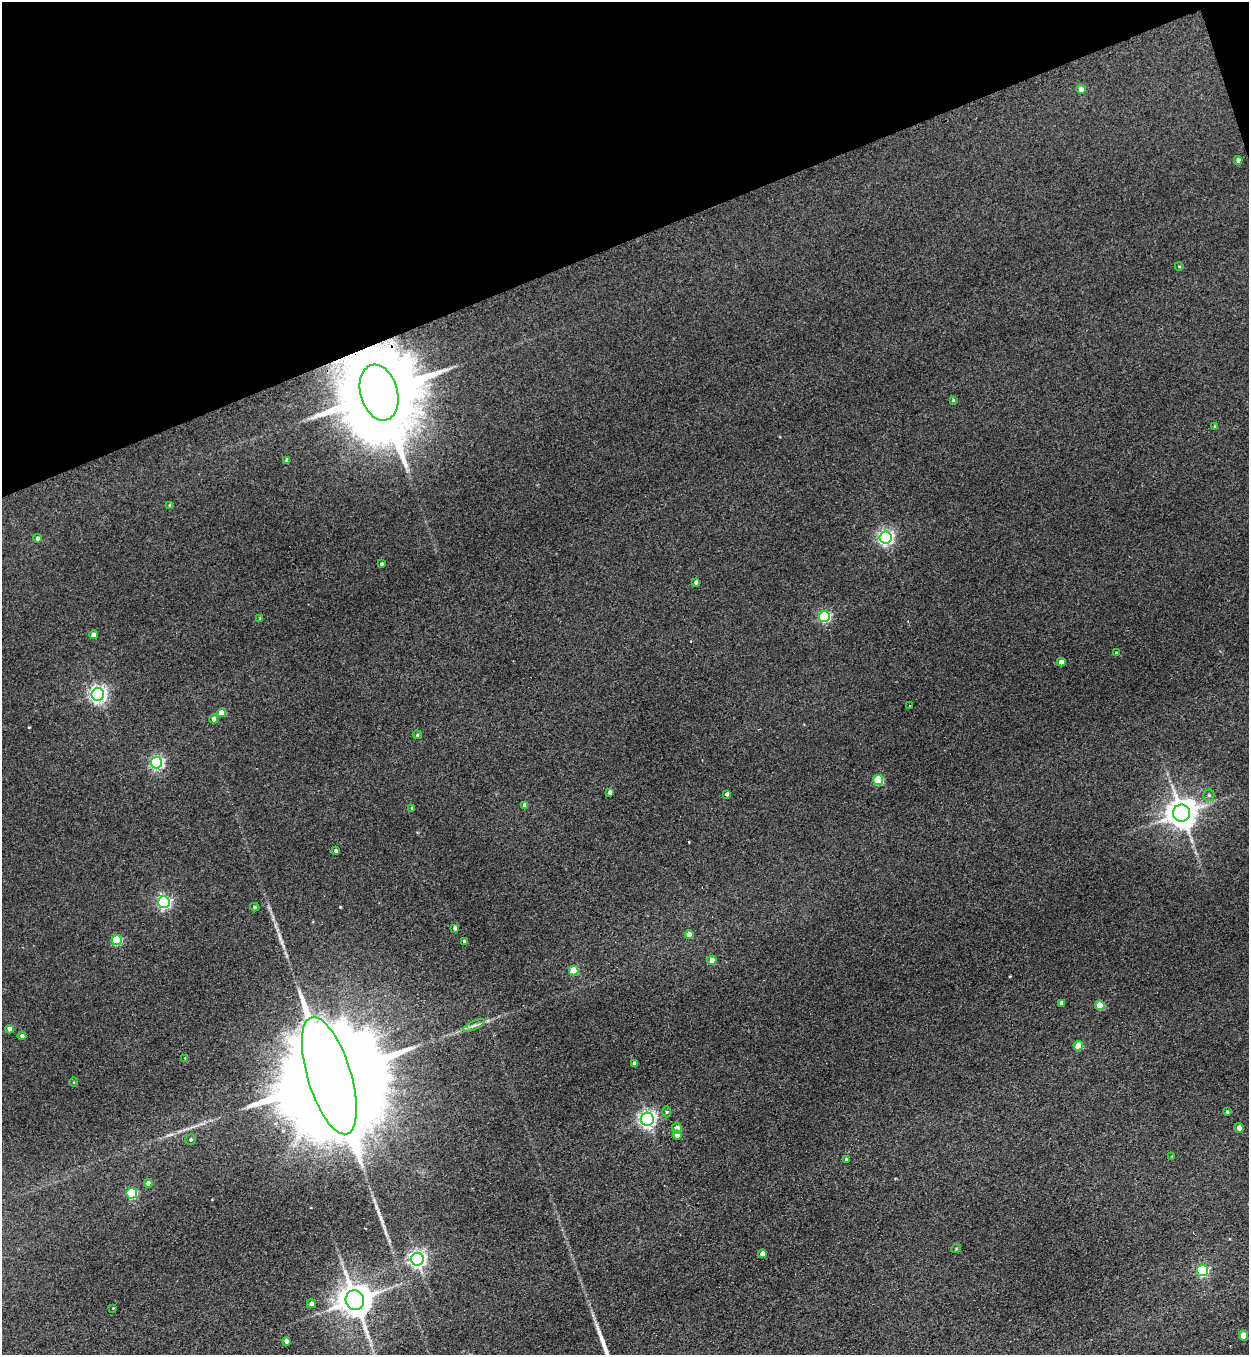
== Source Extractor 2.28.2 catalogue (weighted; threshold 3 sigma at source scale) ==
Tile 3 of 4 x 4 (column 3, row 1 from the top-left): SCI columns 2773-4019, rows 4082-5434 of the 5416 x 5455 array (HDU 1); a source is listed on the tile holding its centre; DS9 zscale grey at full resolution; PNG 1251 x 1357 px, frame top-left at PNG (2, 2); each listed source drawn as its Kron ellipse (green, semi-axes under 4 px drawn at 4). Shown black and unused: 18% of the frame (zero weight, under 3 of 4 exposures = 3% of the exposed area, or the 3 px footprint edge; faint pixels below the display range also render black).
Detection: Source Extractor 2.28.2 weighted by HDU 2 'WHT'; one run over the whole footprint, this tile lists its part. Background 0.189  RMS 0.0084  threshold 0.0377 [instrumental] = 3 sigma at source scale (4.5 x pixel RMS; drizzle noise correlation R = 1.50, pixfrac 1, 0.05/0.05 arcsec/px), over >= 5 px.
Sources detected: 72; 1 inside a brighter object's white glare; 1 cosmic-ray / hot-pixel residue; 1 long thin detection or spike segment (spike, bleed or trail) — neither listed nor drawn; the other 69 listed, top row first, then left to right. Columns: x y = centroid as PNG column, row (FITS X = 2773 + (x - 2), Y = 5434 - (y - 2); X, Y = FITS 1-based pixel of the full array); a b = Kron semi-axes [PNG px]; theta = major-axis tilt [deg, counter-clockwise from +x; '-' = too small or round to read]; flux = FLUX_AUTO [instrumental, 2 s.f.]
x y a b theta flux
1081 89 5 4 - 5.4
1238 160 4 4 - 2.9
1179 266 4 3 - 0.64
379 393 28 18 -74 15000
953 400 4 4 - 1
1215 427 4 3 - 1.4
287 460 4 4 - 2.5
170 505 4 4 - 2
38 538 4 4 - 2.5
886 538 6 6 - 230
381 564 3 3 - 1.4
696 582 4 4 - 2.4
824 617 5 5 - 100
260 618 3 3 - 0.95
93 635 4 4 - 5.3
1116 653 3 3 - 0.97
1061 662 4 4 - 4.4
98 694 6 6 - 330
910 706 3 3 - 1.4
221 713 4 4 - 9.3
214 719 4 4 - 4.2
417 735 5 4 - 1.1
156 763 6 5 - 160
878 780 5 5 - 45
610 792 4 4 - 3
727 794 4 4 - 1.8
1209 795 5 5 - 1.5
525 805 4 4 - 3.7
412 808 4 4 - 0.99
1181 813 8 8 - 1400
336 851 4 4 - 2
164 902 6 6 - 160
255 907 4 3 - 1.3
455 928 4 4 - 2.6
689 935 4 4 - 7.5
117 940 5 5 - 52
464 941 4 3 - 1.4
712 960 4 4 - 8.8
574 971 5 5 - 24
1061 1003 4 3 - 2.5
1100 1005 5 4 - 17
474 1025 12 4 24 3.3
10 1029 4 4 - 4.5
22 1036 4 4 - 2.9
1078 1046 5 4 - 16
185 1058 3 3 - 1.1
634 1063 3 3 - 2.1
329 1076 61 21 -73 46000
74 1082 5 3 - 0.64
667 1112 5 3 - 0.99
1227 1112 3 3 - 1.2
647 1119 6 6 - 320
677 1128 5 5 - 5.3
1239 1128 5 4 - 5
677 1135 4 4 - 9.8
191 1139 5 5 - 1.4
1172 1156 3 3 - 0.6
846 1159 4 3 - 1.2
148 1183 4 4 - 4.3
132 1193 5 5 - 64
956 1249 5 3 - 0.69
762 1254 4 4 - 6.9
417 1259 6 6 - 330
1203 1271 5 5 - 94
355 1300 10 9 - 1900
312 1304 4 4 - 3.8
113 1308 3 3 - 0.57
1244 1336 5 4 - 10
286 1341 4 4 - 5
Overlapping masked pixels (flux is a lower limit): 1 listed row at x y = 379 393